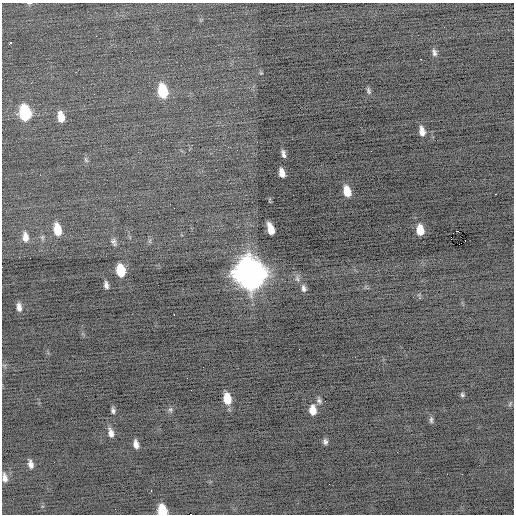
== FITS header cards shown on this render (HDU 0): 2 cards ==
NAXIS1  =                  512 / Axis length
NAXIS2  =                  512 / Axis length

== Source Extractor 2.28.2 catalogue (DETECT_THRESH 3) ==
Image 512 x 512 px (HDU 0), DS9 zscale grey, 1 PNG px = 1 image px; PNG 516 x 516 px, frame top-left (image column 1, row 512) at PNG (2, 3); no overlay
Background -0.486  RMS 0.76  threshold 2.28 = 3 sigma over >= 5 px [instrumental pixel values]
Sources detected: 50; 1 with non-positive FLUX_AUTO (blend fragments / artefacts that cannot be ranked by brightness) is not listed; the other 49 listed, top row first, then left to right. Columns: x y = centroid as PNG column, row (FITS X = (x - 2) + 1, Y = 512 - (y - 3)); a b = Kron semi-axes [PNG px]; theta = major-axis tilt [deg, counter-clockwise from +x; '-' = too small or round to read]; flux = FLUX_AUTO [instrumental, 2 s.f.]
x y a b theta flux
29 3 6 4 0 57
96 36 3 2 - 39
10 43 3 3 - 290
434 52 9 6 -76 170
421 59 2 2 - 570
261 73 4 4 - 46
163 91 12 8 -80 1800
368 91 9 5 -73 120
25 113 12 8 -79 3300
61 117 10 6 -82 590
422 131 11 6 -82 370
228 147 2 2 - 32
283 154 8 4 -75 170
86 160 9 4 -60 81
282 173 8 5 -75 390
347 191 10 6 -76 780
495 194 3 2 - 160
174 208 2 2 - 33
57 229 11 7 -79 910
271 229 10 5 -73 710
420 230 10 6 -82 730
458 231 3 2 - 690
25 237 12 7 -85 360
114 242 10 6 -67 150
121 270 10 7 -79 1500
250 273 15 12 -75 77000
297 278 9 6 -73 170
106 285 8 5 -79 190
304 288 10 6 -76 190
19 307 10 6 -83 300
174 314 3 2 - 130
355 357 2 2 - 88
191 390 2 2 - 24
462 395 6 5 - 97
227 398 10 7 -80 880
319 401 9 7 -66 150
510 404 7 4 54 70
113 410 7 5 -82 130
170 410 8 6 -89 130
313 410 10 7 -86 570
431 420 10 5 -90 130
111 433 12 6 -74 300
325 442 7 6 - 150
136 444 8 5 -79 300
54 462 2 2 - 25
31 464 9 5 -77 240
4 478 10 5 -83 260
151 490 3 2 - 75
162 510 9 7 -69 1500
At the frame edge (FLAGS 8, measured only in part): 3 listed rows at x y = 29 3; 4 478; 162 510
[1 non-positive-flux detection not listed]